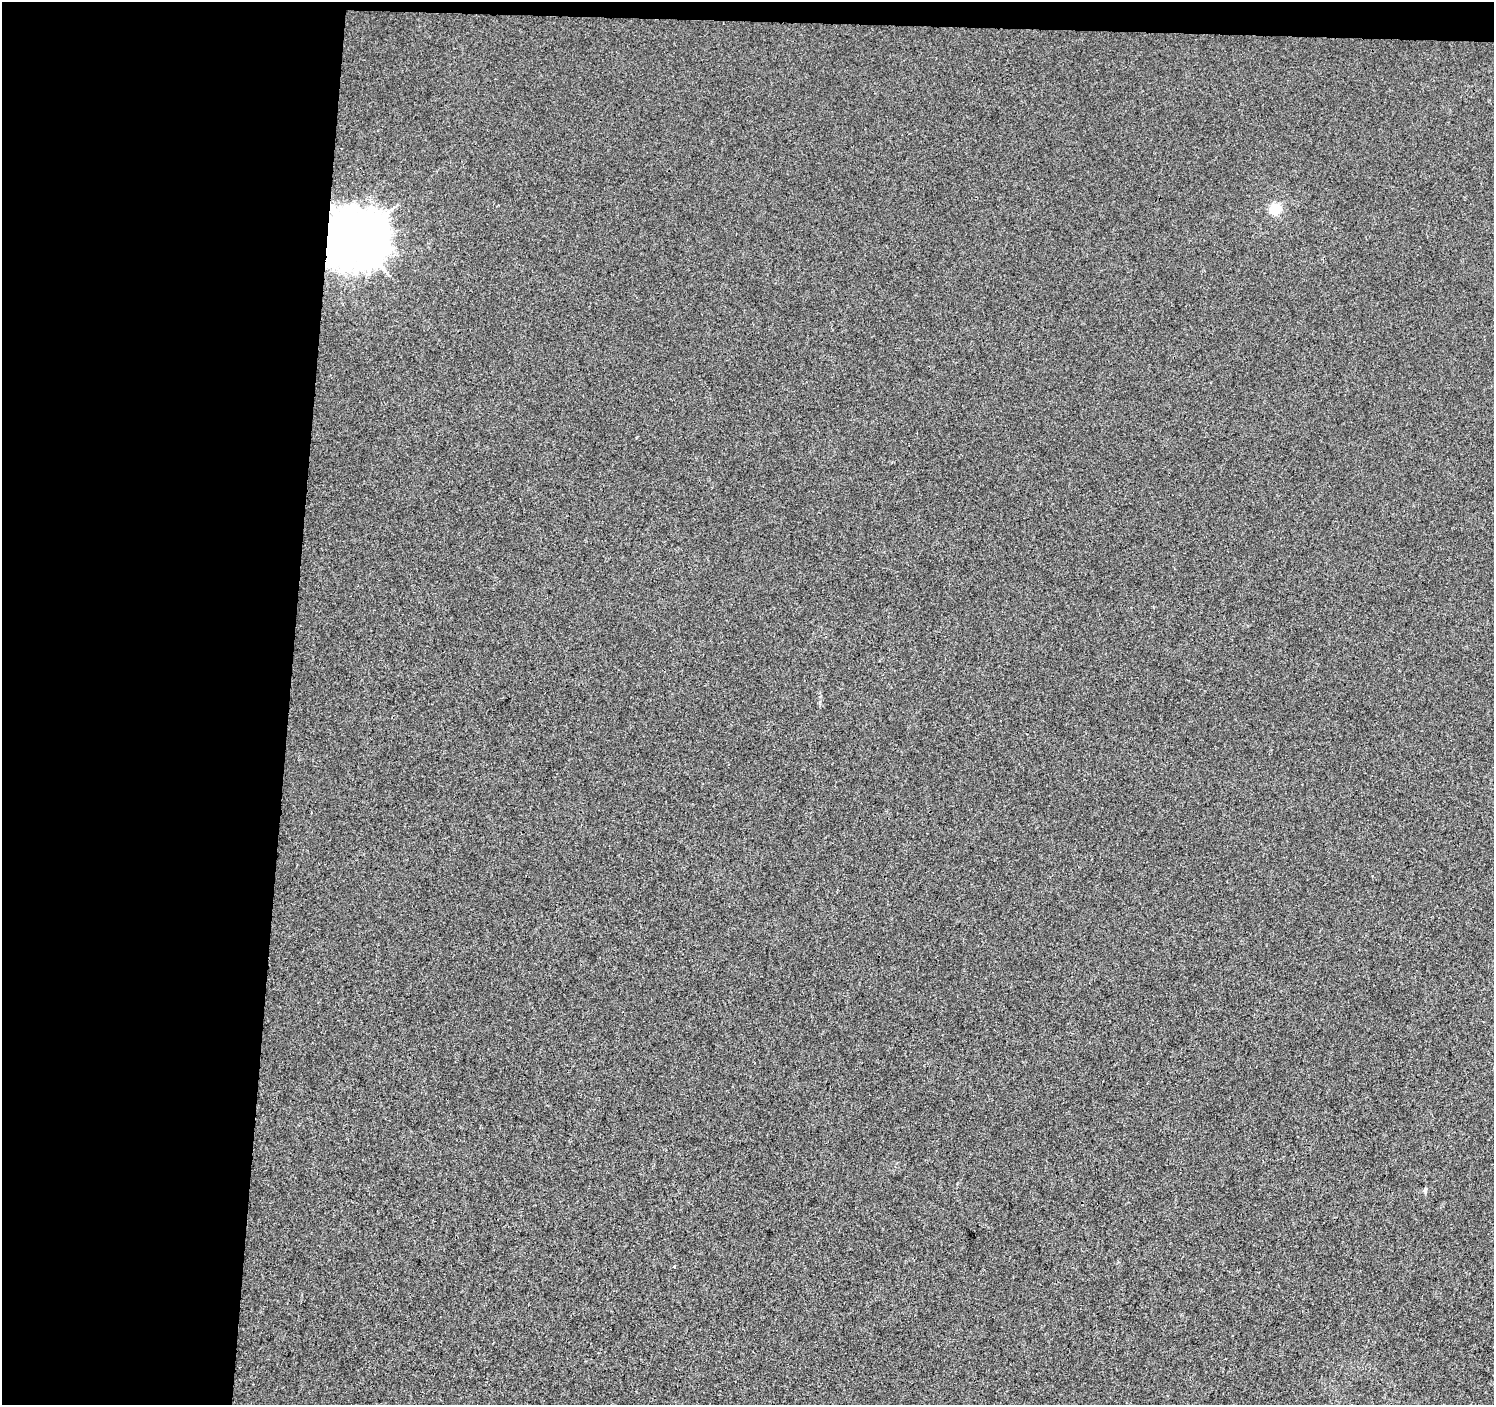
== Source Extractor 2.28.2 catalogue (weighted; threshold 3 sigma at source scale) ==
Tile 1 of 3 x 3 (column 1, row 1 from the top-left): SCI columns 9-1500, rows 3090-4492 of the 4483 x 4719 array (HDU 1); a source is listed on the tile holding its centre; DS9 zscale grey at full resolution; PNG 1496 x 1407 px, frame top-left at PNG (2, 2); no overlay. Shown black and unused: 21% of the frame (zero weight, under 3 of 4 exposures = <1% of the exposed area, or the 3 px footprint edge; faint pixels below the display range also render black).
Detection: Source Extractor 2.28.2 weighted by HDU 2 'WHT'; one run over the whole footprint, this tile lists its part. Background 0.00165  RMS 0.0029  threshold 0.0132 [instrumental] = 3 sigma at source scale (4.5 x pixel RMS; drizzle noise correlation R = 1.50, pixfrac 1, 0.0396/0.0396 arcsec/px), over >= 5 px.
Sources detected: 4; all 4 listed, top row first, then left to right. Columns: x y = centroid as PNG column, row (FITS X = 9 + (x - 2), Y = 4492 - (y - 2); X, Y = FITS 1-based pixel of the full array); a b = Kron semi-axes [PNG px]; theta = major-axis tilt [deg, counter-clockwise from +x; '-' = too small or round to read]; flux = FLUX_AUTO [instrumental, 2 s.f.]
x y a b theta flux
1275 209 6 5 - 25
357 238 17 16 - 1400
1425 1190 6 4 82 0.65
675 1266 3 3 - 0.91
Overlapping masked pixels (flux is a lower limit): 1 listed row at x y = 357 238